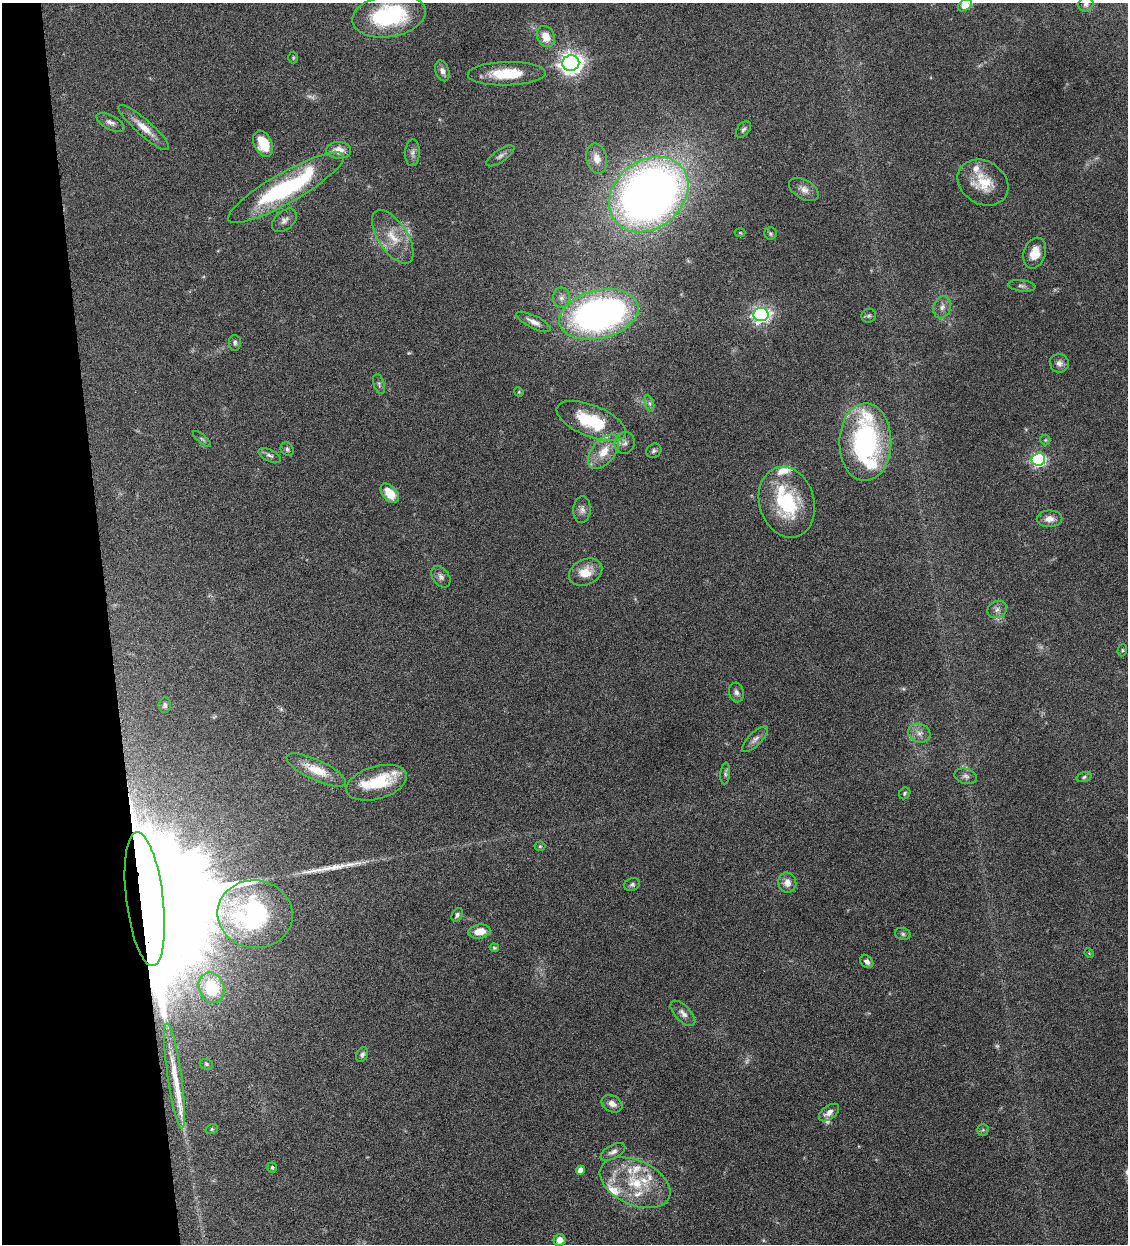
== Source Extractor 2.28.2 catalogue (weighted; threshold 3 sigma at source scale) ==
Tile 5 of 4 x 4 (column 1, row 2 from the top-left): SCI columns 263-1388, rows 2487-3728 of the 4911 x 4972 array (HDU 1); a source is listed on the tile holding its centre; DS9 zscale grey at full resolution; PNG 1130 x 1246 px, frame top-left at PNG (2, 3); each listed source drawn as its Kron ellipse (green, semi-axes under 4 px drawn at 4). Shown black and unused: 10% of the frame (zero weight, under 4 of 8 exposures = <1% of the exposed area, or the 3 px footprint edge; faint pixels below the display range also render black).
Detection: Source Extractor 2.28.2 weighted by HDU 2 'WHT'; one run over the whole footprint, this tile lists its part. Background 0.0441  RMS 0.0037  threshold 0.0152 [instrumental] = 3 sigma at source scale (4.09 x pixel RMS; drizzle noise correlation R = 1.36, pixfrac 0.8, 0.05/0.05 arcsec/px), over >= 5 px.
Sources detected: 113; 6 too faint to see at this stretch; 1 inside a brighter object's white glare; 1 long thin detection or spike segment (spike, bleed or trail) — neither listed nor drawn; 15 inside a brighter listed object's ellipse — not listed separately; the other 90 listed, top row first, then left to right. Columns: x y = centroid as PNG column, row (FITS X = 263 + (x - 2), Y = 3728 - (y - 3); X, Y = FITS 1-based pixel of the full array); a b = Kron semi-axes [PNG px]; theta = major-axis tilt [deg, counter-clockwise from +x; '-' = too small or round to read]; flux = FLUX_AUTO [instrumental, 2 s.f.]
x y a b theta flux
1086 4 8 7 - 1
965 5 8 5 34 5.9
389 16 37 21 10 35
546 36 11 8 -64 4.8
293 58 6 5 - 0.43
571 63 8 7 - 250
442 71 10 7 -71 1.7
507 74 39 11 1 12
110 122 15 7 -26 1.7
144 127 33 8 -41 5.4
743 129 9 6 52 0.95
263 144 14 9 -66 7.6
339 150 12 8 -2 3.6
412 153 13 7 88 1.6
500 156 16 6 34 1.4
597 158 15 10 -77 3.6
983 183 27 21 -32 9.6
286 188 66 15 30 47
804 189 16 9 -30 2.3
649 194 43 33 40 280
284 220 14 9 40 1.8
740 233 5 3 - 0.32
770 234 6 6 - 0.68
393 237 30 14 -57 8
1035 253 16 11 72 5.3
1022 286 13 5 -7 1.1
561 298 10 8 -90 1.8
942 307 11 8 69 1.9
599 314 40 24 14 150
761 314 7 6 - 120
869 316 7 6 - 0.72
534 322 19 6 -27 2.4
235 343 8 6 -86 0.84
1059 363 9 9 - 1.7
379 384 10 5 -72 0.85
519 392 5 4 - 0.33
650 403 8 4 -71 0.72
591 421 37 15 -22 21
202 439 11 4 -41 0.66
1045 440 5 5 - 0.51
865 442 39 26 89 54
625 443 11 10 - 1.7
287 449 7 6 - 0.77
654 451 8 6 32 0.88
604 452 20 11 51 6.8
270 455 12 5 -26 1.1
1038 459 6 6 - 61
390 493 11 7 -50 6.4
787 502 36 27 -74 26
582 510 13 8 85 1.8
1049 519 13 8 1 2.6
586 572 17 12 25 6.1
441 577 12 8 -53 1.5
997 609 10 8 31 1.5
1122 650 6 4 71 0.46
736 692 10 7 -76 1.2
165 705 7 6 - 0.99
919 733 11 9 -24 2.3
755 739 17 6 44 1.7
316 770 32 10 -25 8.2
725 774 11 5 84 0.84
966 776 11 7 -16 1.3
1084 777 7 4 16 0.64
377 783 31 16 17 13
905 793 6 5 - 0.55
540 846 5 5 - 0.45
787 883 10 9 - 2.8
632 884 8 6 23 0.83
145 899 67 18 -83 46000
255 914 38 34 -7 32
457 915 7 5 61 0.88
479 931 11 7 8 4.7
903 934 8 6 -16 0.73
494 948 5 4 - 0.5
1089 953 5 4 - 0.33
867 962 7 5 -44 1.5
211 988 16 12 -69 15
683 1013 16 7 -47 2
362 1055 8 5 63 1.1
206 1064 7 5 -17 0.59
175 1076 53 7 -82 6.7
612 1104 11 8 -29 2.3
829 1112 11 6 37 2
212 1129 6 5 - 0.55
983 1130 6 6 - 0.59
613 1152 13 6 29 1.6
272 1167 5 5 - 0.55
580 1170 4 4 - 2.3
635 1183 37 22 -24 18
560 1240 6 6 - 2.9
Overlapping masked pixels (flux is a lower limit): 1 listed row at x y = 145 899
Isophote crosses this tile's border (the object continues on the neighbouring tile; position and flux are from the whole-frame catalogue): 2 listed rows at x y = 1086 4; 965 5